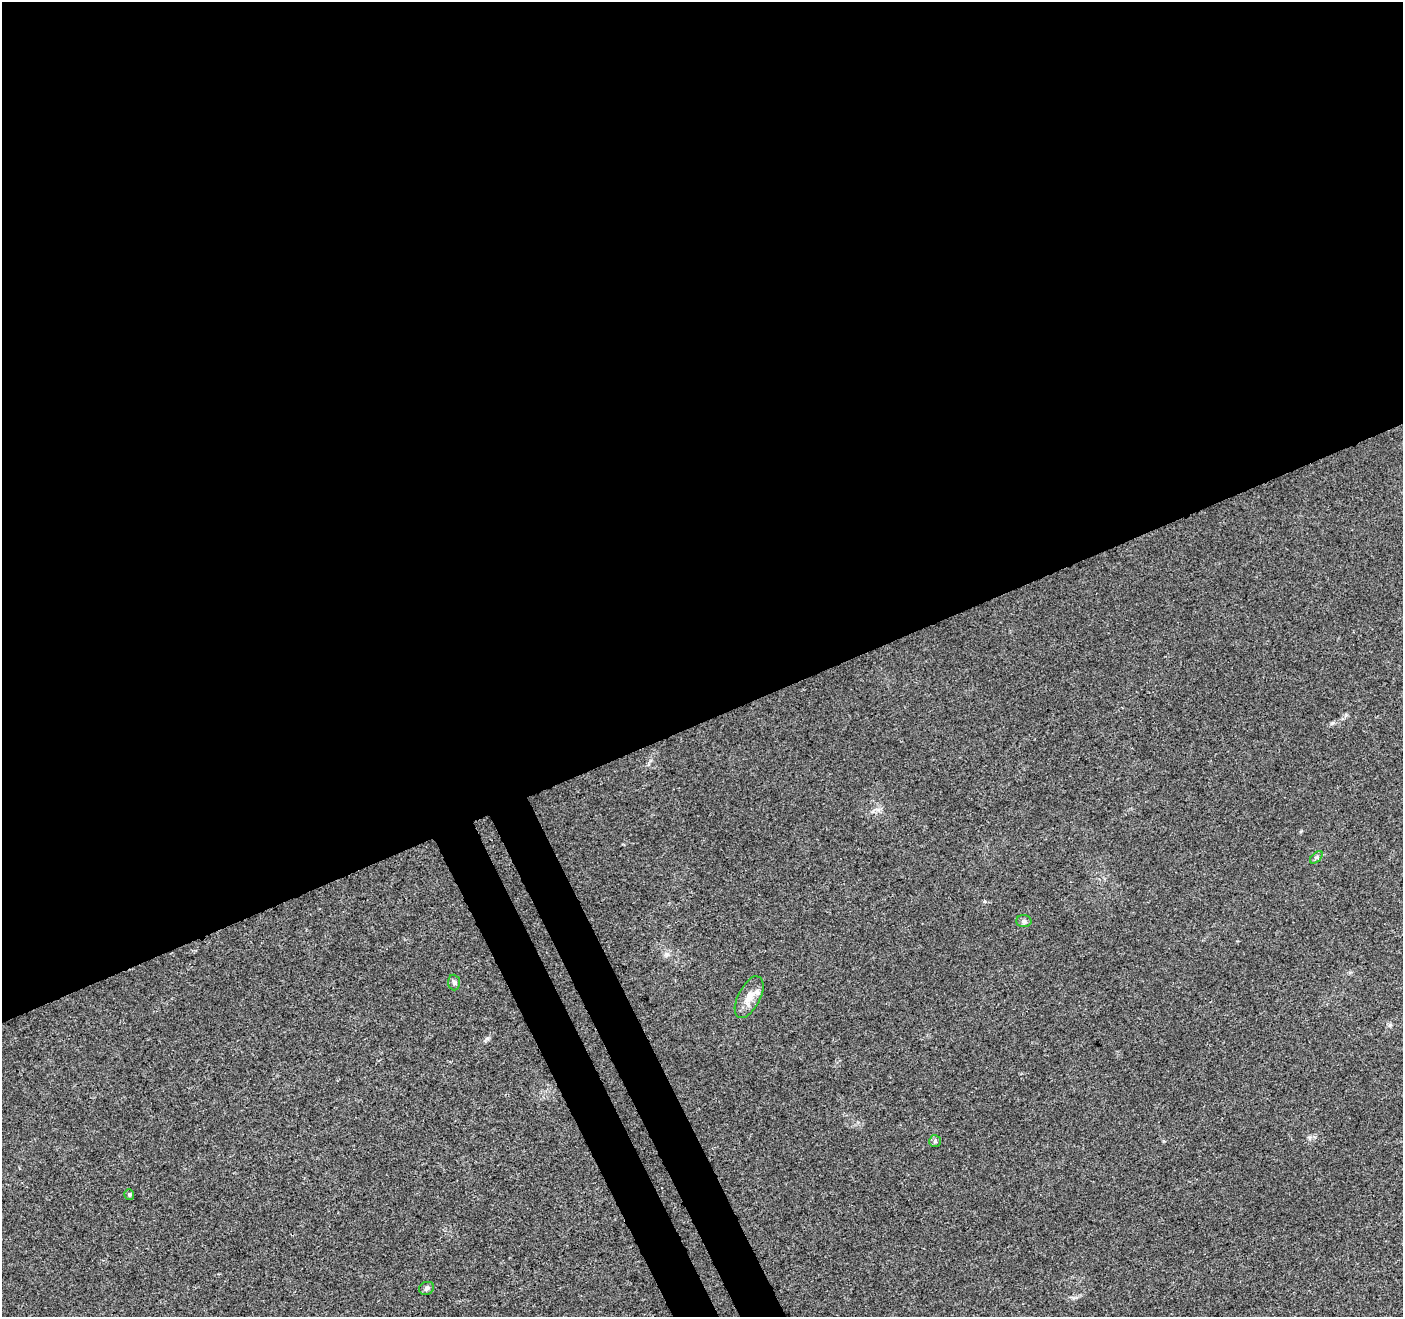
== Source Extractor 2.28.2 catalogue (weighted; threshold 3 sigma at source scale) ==
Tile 2 of 4 x 4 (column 2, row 1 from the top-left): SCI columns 1457-2857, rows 4116-5430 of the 5711 x 5544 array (HDU 1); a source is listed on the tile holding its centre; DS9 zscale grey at full resolution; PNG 1405 x 1319 px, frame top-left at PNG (2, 2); each listed source drawn as its Kron ellipse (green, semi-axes under 4 px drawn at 4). Shown black and unused: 57% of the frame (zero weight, under 3 of 4 exposures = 5% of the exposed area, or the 3 px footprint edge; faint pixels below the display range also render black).
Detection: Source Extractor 2.28.2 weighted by HDU 2 'WHT'; one run over the whole footprint, this tile lists its part. Background 0.00813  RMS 0.0027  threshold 0.0121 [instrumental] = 3 sigma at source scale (4.5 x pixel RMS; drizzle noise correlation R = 1.50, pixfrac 1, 0.0396/0.0396 arcsec/px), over >= 5 px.
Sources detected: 7; all 7 listed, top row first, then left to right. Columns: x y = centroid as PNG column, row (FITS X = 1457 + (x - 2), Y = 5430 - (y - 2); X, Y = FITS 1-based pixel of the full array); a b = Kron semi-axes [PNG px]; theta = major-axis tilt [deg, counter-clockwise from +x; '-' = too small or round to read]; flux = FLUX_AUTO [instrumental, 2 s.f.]
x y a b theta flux
1316 857 7 4 45 0.54
1024 921 7 6 - 0.61
454 982 8 6 -86 0.65
749 997 23 11 63 3.7
935 1141 6 6 - 0.57
129 1194 5 5 - 0.46
427 1288 7 6 - 0.76